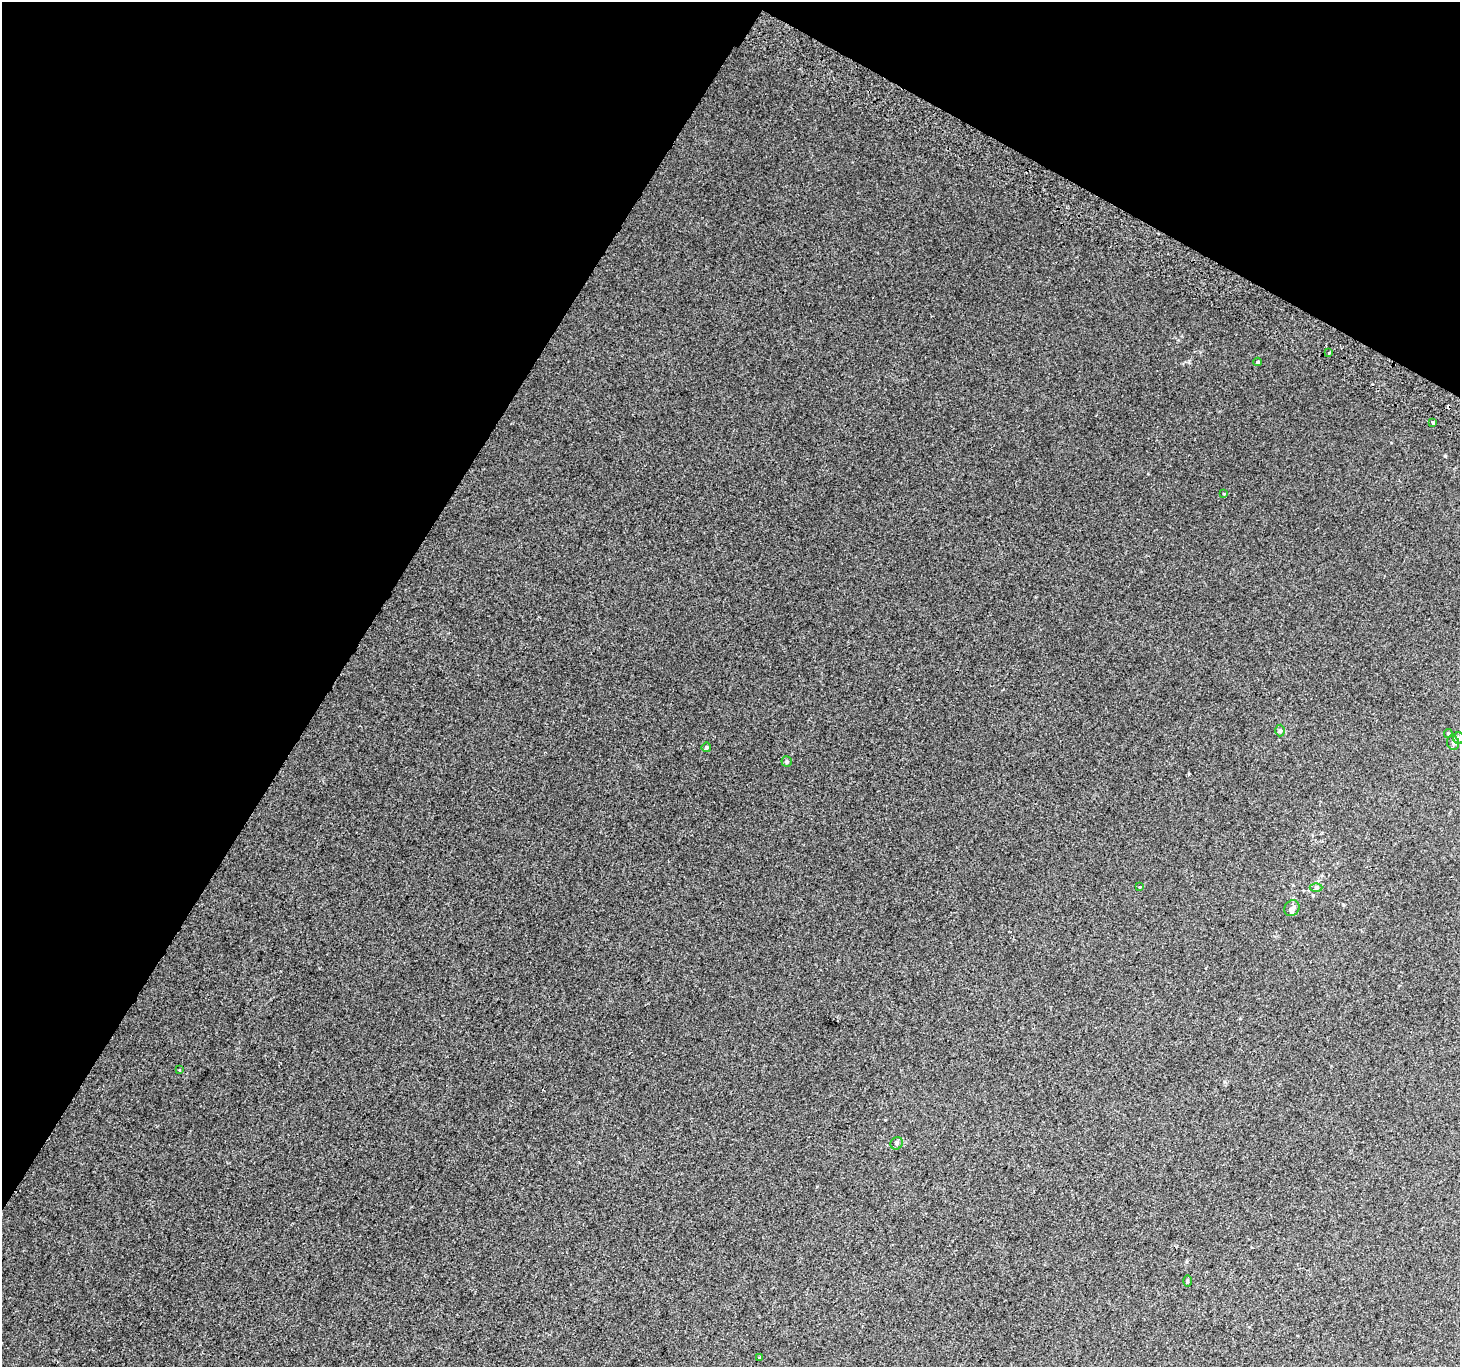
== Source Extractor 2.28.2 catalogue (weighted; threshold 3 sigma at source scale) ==
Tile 2 of 4 x 4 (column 2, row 1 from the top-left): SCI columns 1490-2947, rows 4396-5760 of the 5886 x 5993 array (HDU 1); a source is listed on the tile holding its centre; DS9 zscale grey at full resolution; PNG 1462 x 1369 px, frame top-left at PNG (2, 2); each listed source drawn as its Kron ellipse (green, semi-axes under 4 px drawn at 4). Shown black and unused: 30% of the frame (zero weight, under 2 of 3 exposures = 2% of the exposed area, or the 3 px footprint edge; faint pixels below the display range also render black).
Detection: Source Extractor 2.28.2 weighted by HDU 2 'WHT'; one run over the whole footprint, this tile lists its part. Background 0.00674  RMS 0.007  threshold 0.0315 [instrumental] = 3 sigma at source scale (4.5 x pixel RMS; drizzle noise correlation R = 1.50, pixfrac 1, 0.0396/0.0396 arcsec/px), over >= 5 px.
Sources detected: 18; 1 cosmic-ray / hot-pixel residue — neither listed nor drawn; the other 17 listed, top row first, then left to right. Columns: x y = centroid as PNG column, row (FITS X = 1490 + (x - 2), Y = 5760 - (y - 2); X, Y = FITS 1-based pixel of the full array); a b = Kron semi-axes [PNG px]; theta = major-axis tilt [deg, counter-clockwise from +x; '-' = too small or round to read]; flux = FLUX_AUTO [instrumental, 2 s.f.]
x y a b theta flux
1329 353 3 3 - 1.3
1258 362 4 3 - 0.8
1433 423 4 3 - 3.2
1224 494 3 2 - 0.61
1280 731 6 5 - 1.1
1448 733 4 4 - 0.77
1459 738 6 5 - 1.4
1453 743 7 6 - 1.8
706 747 5 4 - 1.1
787 761 5 5 - 1.5
1139 887 3 3 - 2.4
1316 888 6 4 0 0.95
1292 908 8 7 - 2.4
179 1070 4 3 - 0.6
897 1143 6 6 - 1.5
1187 1281 6 4 89 0.86
759 1358 3 3 - 2.5
Isophote crosses this tile's border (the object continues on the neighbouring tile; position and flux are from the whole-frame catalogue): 1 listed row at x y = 1459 738
Unlisted compact peaks at least as high as the median listed source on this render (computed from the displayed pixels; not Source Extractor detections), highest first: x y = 1445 456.